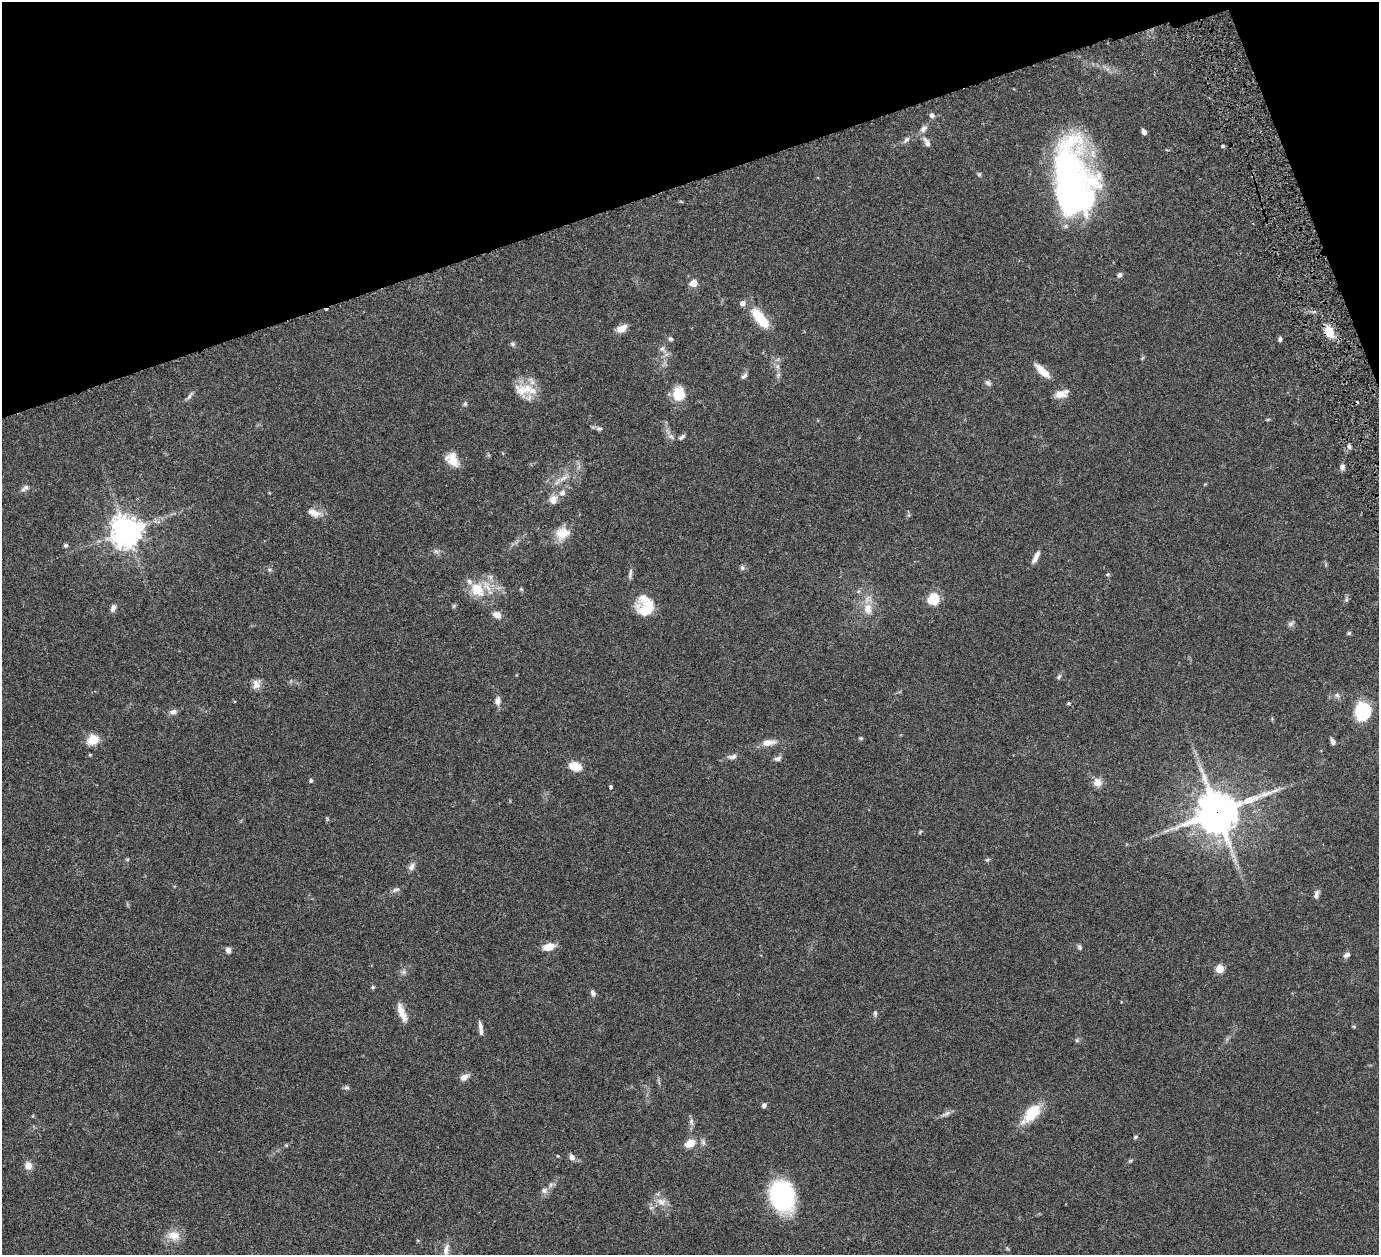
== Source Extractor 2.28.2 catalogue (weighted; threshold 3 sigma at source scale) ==
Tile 3 of 4 x 4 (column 3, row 1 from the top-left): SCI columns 2815-4191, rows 4077-5329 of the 5682 x 5542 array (HDU 1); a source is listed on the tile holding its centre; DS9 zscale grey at full resolution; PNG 1381 x 1257 px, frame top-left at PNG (2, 2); no overlay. Shown black and unused: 16% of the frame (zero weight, under 3 of 6 exposures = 5% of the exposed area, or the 3 px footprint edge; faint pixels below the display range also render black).
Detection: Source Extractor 2.28.2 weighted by HDU 2 'WHT'; one run over the whole footprint, this tile lists its part. Background 0.0539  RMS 0.0027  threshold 0.0112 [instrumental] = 3 sigma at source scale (4.09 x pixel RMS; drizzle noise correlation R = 1.36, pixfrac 0.8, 0.05/0.05 arcsec/px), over >= 5 px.
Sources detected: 117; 2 inside a brighter object's white glare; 1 cosmic-ray / hot-pixel residue — not listed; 5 inside a brighter listed object's ellipse — not listed separately; the other 109 listed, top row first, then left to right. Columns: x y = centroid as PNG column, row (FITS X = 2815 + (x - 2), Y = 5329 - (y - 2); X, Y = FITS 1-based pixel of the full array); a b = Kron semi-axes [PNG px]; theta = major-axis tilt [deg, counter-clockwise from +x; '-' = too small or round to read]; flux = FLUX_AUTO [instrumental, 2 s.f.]
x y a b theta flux
932 115 7 6 - 0.7
923 128 11 7 53 1.1
1144 132 6 4 -63 0.92
906 140 10 5 51 0.75
927 142 14 7 -61 1.3
1223 146 4 3 - 0.36
979 174 6 4 30 0.34
1073 182 83 34 -80 86
1120 275 7 5 63 0.66
694 283 5 5 - 4.9
326 310 4 3 - 0.37
761 319 27 10 -50 7.5
622 328 13 7 25 2.2
1329 332 12 8 -69 4.1
671 339 6 6 - 0.51
1280 339 6 4 89 0.51
513 344 7 5 -16 0.49
662 349 7 4 1 0.53
1042 371 21 7 -43 3.3
744 376 9 5 44 0.66
988 383 8 6 -27 0.63
521 390 22 17 -41 4.8
679 394 16 13 84 5.1
1060 394 16 9 1 2.2
190 396 13 4 55 0.72
465 404 7 5 76 0.46
599 429 7 5 0 0.53
682 437 9 4 40 0.59
1349 446 6 4 -90 0.65
453 461 17 13 -40 3.3
1342 467 7 5 81 0.83
563 478 15 6 31 1.5
25 488 13 6 37 0.9
553 499 12 10 68 1.9
314 513 19 9 -19 2.2
126 531 9 9 - 340
562 533 19 15 22 3.9
66 545 6 5 - 0.48
436 552 7 4 -19 0.51
1036 557 16 5 62 1.6
742 567 7 5 -89 0.54
630 573 16 4 81 0.73
1108 574 5 4 - 0.31
477 589 21 17 -49 6.7
933 599 10 9 - 5.8
1346 600 6 4 72 0.42
113 608 8 6 70 1.1
868 609 17 12 -80 3.2
646 611 25 13 -25 4.5
497 615 10 7 -25 1.7
1291 624 8 6 2 0.64
1349 633 5 4 - 0.39
1059 677 7 5 51 0.52
256 684 12 10 82 1.7
1337 695 7 6 - 0.7
498 701 10 7 78 1.2
1068 703 4 4 - 0.52
173 712 9 6 12 0.99
1363 712 24 17 66 7.1
861 738 5 4 - 0.3
93 740 13 10 38 3.6
1333 741 7 5 -71 0.8
768 742 17 8 6 2.3
90 755 4 3 - 0.25
732 757 11 6 10 1
778 759 10 6 15 0.8
575 766 13 9 -20 3.7
311 780 5 5 - 0.41
1098 782 11 10 - 2
610 787 4 3 - 0.46
1217 812 15 13 24 680
920 832 5 4 - 0.27
987 860 6 4 42 0.36
411 867 11 7 64 1
396 890 11 5 17 0.78
1316 895 12 6 72 0.9
548 947 13 8 16 2.7
1079 947 8 5 -54 0.47
228 950 7 5 -75 1.1
1347 955 9 6 32 0.86
1220 969 5 5 - 7.7
403 972 7 6 - 0.61
373 987 5 4 - 0.36
593 993 8 6 -74 0.72
1122 1002 3 2 - 0.23
401 1011 19 9 -75 2.8
875 1013 8 5 -90 0.47
480 1026 13 6 -77 1
1354 1027 5 3 - 0.24
1077 1040 6 5 - 0.39
464 1077 10 6 35 1.5
346 1088 9 4 0 0.47
764 1105 5 5 - 0.69
947 1113 12 5 31 0.88
1031 1114 27 13 48 7.2
691 1122 10 6 -80 0.78
1135 1137 6 4 19 0.37
690 1143 11 8 28 3
286 1145 5 4 - 0.27
558 1156 4 3 - 0.2
572 1157 8 7 - 1
1130 1161 6 4 19 0.34
28 1166 9 8 - 1.8
544 1190 8 7 - 1
782 1196 26 19 -73 38
661 1202 14 9 -26 2.1
651 1208 7 4 19 0.43
174 1235 18 13 -11 3.1
446 1250 16 7 79 1.6
Overlapping masked pixels (flux is a lower limit): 2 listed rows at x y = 326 310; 1217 812